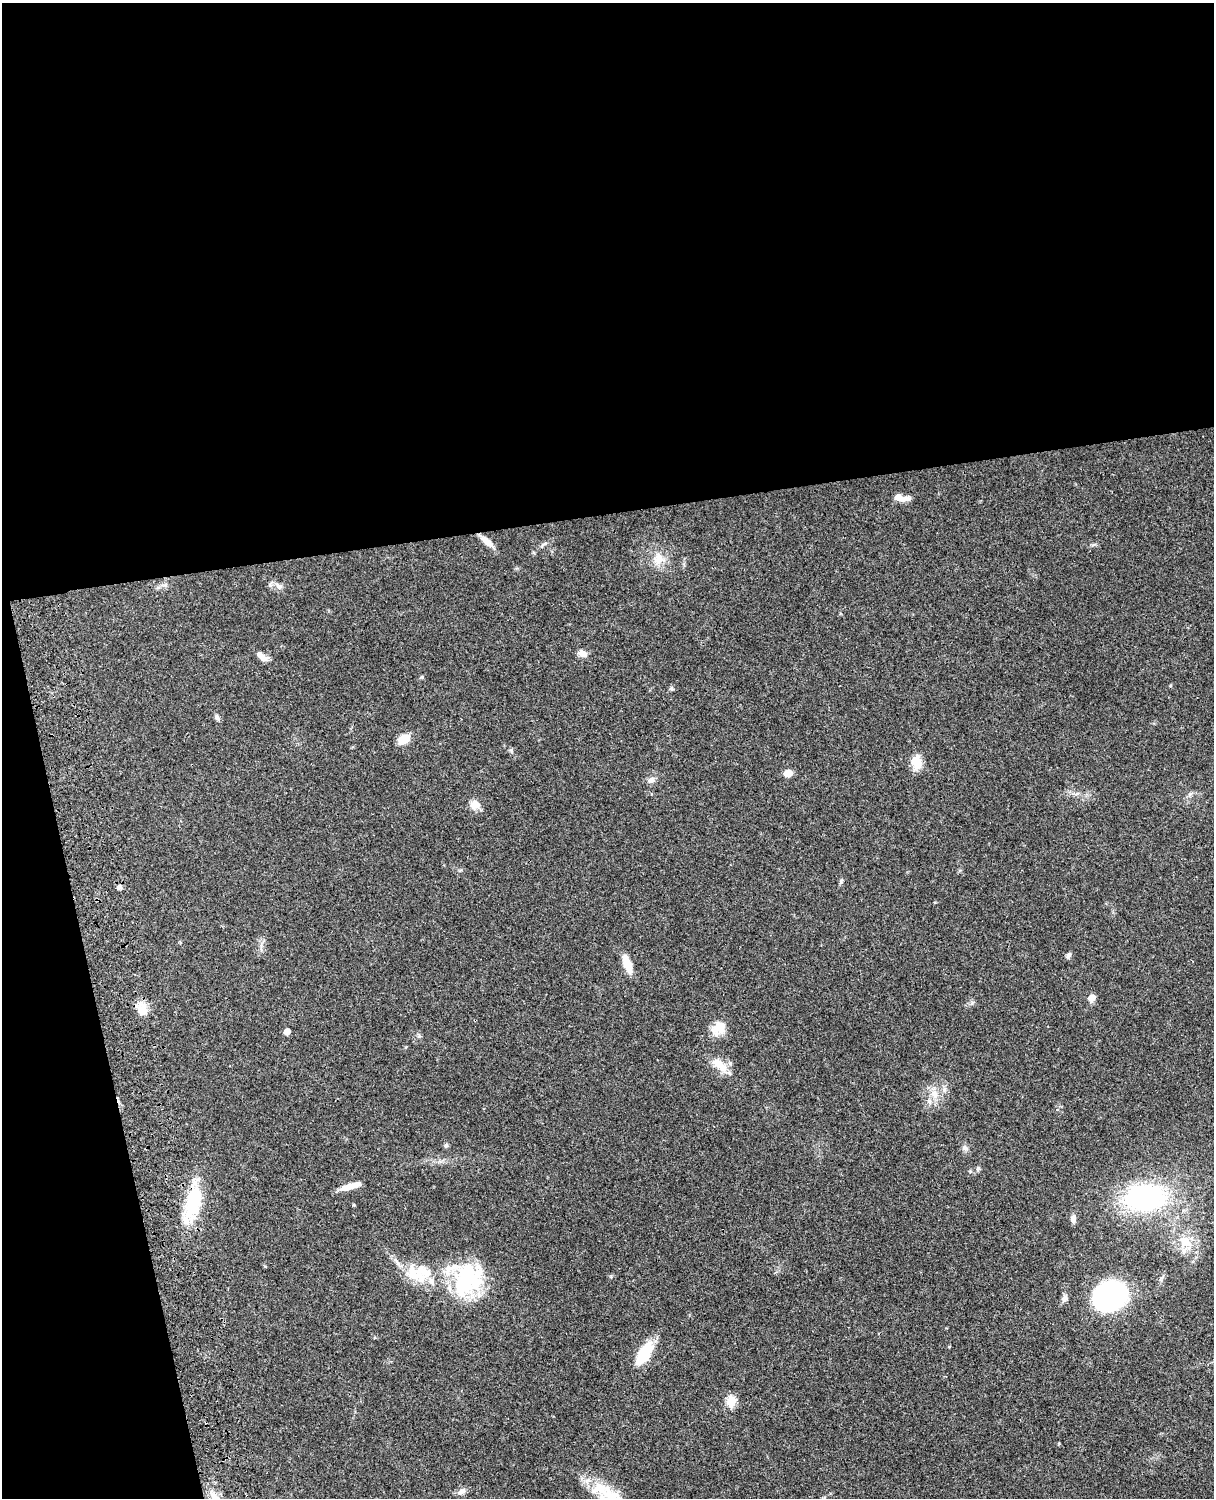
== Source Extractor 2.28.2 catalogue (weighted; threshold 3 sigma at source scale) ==
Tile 1 of 4 x 3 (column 1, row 1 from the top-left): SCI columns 122-1333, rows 3268-4763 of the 5088 x 4927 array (HDU 1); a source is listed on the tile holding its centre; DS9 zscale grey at full resolution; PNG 1216 x 1500 px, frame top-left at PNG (2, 3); no overlay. Shown black and unused: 39% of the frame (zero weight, under 3 of 4 exposures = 6% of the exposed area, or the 3 px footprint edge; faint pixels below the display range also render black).
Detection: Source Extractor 2.28.2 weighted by HDU 2 'WHT'; one run over the whole footprint, this tile lists its part. Background 0.0856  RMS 0.0061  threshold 0.0273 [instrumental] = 3 sigma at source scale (4.5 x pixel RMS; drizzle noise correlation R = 1.50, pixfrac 1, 0.05/0.05 arcsec/px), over >= 5 px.
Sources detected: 46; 5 inside a brighter listed object's ellipse — not listed separately; the other 41 listed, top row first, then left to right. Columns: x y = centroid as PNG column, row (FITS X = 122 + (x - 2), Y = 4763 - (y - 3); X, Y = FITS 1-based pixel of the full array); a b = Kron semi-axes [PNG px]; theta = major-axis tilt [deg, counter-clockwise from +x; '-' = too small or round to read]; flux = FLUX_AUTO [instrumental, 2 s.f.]
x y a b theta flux
898 497 8 7 - 4.5
487 541 21 7 -39 4.7
1093 545 7 4 19 0.97
658 559 18 12 66 7.7
279 587 8 8 - 2.3
583 654 12 8 -20 3.4
261 656 16 7 -42 4.1
422 677 6 3 -71 0.61
217 717 7 6 - 1.6
403 739 12 8 29 9.6
916 762 17 12 -72 7.9
788 773 8 7 - 5.5
651 780 10 7 30 2.6
475 805 12 11 - 4.7
841 881 7 4 47 0.91
119 887 7 6 - 1.9
1069 955 7 5 58 1.6
627 964 22 8 -70 9.3
1091 998 5 5 - 8.8
142 1009 18 12 -87 7.3
719 1028 20 15 40 8.6
287 1031 5 5 - 6.3
719 1065 28 10 -41 9.3
935 1094 13 8 -75 4.9
930 1102 7 4 -71 1.2
446 1145 6 5 - 1.1
965 1148 8 6 -22 1.6
978 1168 7 5 75 1.1
351 1186 26 6 16 6.4
1145 1197 43 28 5 97
193 1201 40 17 78 34
1073 1218 11 6 89 2.6
1185 1241 18 13 -40 11
424 1271 40 14 -21 21
466 1279 36 32 52 63
1065 1298 9 7 23 2.2
1110 1298 25 18 22 180
644 1353 30 14 60 16
731 1401 5 5 - 33
461 1492 12 8 37 2.9
610 1495 40 26 -31 25
Overlapping masked pixels (flux is a lower limit): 1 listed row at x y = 193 1201
Isophote crosses this tile's border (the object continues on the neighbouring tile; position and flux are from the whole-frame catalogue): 1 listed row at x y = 610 1495
Unlisted compact peaks at least as high as the median listed source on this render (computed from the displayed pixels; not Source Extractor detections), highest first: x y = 671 688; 1190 794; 972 1003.